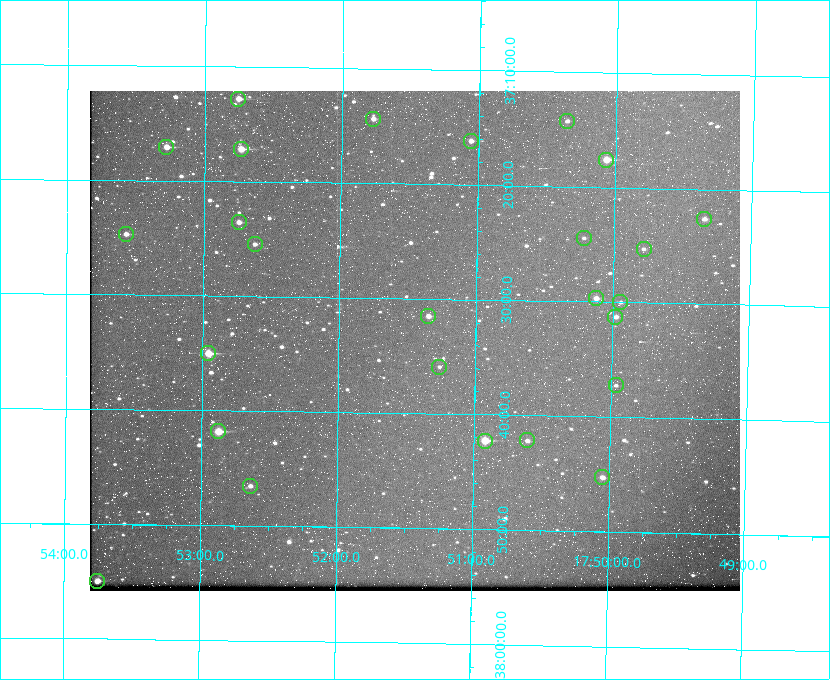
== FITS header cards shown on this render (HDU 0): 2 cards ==
NAXIS1  =                  650 / Width of table row in bytes
NAXIS2  =                  500 / Number of rows in table

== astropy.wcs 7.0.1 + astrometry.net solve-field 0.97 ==
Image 650 x 500 px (HDU 0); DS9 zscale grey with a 90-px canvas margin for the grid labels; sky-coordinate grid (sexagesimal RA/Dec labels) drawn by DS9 from the SOLVED WCS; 26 Tycho-2 reference stars matched to detected sources circled (green)
Header WCS: none
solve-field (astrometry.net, Tycho-2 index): SOLVED blind (the file carries no WCS)
Solved WCS: RA---TAN-SIP/DEC--TAN-SIP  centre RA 17:51:27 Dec +37:34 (267.86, +37.56 deg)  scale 5.23 arcsec/px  FOV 56.6' x 43.6'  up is +179 deg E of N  parity flipped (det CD > 0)
(file carries no celestial WCS; the grid is the blind solution)
Tycho-2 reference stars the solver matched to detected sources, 26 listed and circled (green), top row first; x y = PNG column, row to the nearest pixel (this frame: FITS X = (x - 90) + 1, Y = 500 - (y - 91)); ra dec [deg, ICRS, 3 dp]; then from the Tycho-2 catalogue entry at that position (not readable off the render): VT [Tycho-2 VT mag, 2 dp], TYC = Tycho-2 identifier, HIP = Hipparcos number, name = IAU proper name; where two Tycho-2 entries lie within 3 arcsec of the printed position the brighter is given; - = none
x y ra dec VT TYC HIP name
238 99 268.189 +37.213 9.71 2620-542-1 - -
373 119 267.943 +37.240 10.39 2620-505-1 - -
567 121 267.589 +37.238 11.09 2619-212-1 - -
471 141 267.764 +37.270 10.17 2620-784-1 - -
166 147 268.319 +37.285 9.88 2620-536-1 - -
241 149 268.183 +37.286 8.98 2620-786-1 87506 -
606 160 267.517 +37.293 8.96 2619-379-1 - -
704 219 267.335 +37.377 10.60 2619-634-1 - -
239 222 268.186 +37.393 10.44 2620-175-1 - -
126 234 268.392 +37.412 10.60 2620-800-1 - -
584 238 267.555 +37.408 11.50 2619-358-1 - -
255 244 268.156 +37.424 11.25 2620-712-1 - -
644 249 267.445 +37.422 11.17 2619-451-1 - -
596 298 267.531 +37.495 10.07 2619-274-1 - -
620 302 267.485 +37.500 11.33 2619-40-1 - -
428 316 267.836 +37.525 9.96 3089-889-1 - -
615 317 267.494 +37.522 10.35 3088-270-1 - -
208 353 268.239 +37.584 8.64 3089-755-1 - -
439 367 267.815 +37.598 11.54 3089-1081-1 - -
616 385 267.491 +37.621 11.40 3088-1284-1 - -
218 431 268.219 +37.697 8.93 3089-671-1 - -
527 440 267.652 +37.703 11.04 3089-693-1 - -
485 441 267.730 +37.705 8.13 3089-1203-1 87349 -
602 477 267.512 +37.755 10.10 3089-2332-1 - -
250 486 268.159 +37.775 11.22 3089-2245-1 - -
97 581 268.439 +37.916 9.61 3089-2268-1 - -